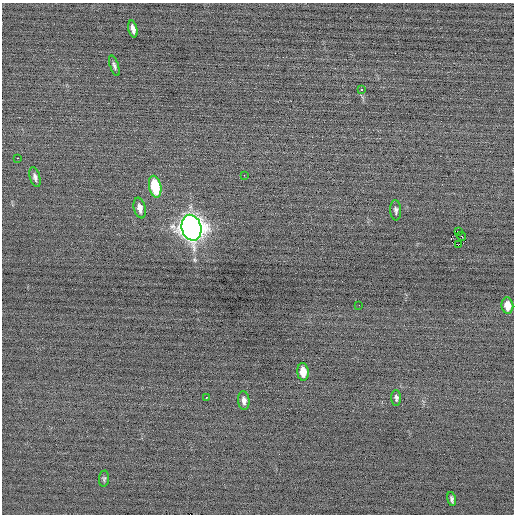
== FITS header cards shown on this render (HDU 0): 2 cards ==
NAXIS1  =                  512 / Axis length
NAXIS2  =                  512 / Axis length

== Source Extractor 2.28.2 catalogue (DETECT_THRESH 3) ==
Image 512 x 512 px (HDU 0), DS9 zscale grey, 1 PNG px = 1 image px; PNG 516 x 516 px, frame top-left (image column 1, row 512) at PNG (2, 3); each listed source drawn as its Kron ellipse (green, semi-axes under 4 px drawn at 4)
Background -0.0676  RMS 0.68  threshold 2.04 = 3 sigma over >= 5 px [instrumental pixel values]
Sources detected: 21; all 21 listed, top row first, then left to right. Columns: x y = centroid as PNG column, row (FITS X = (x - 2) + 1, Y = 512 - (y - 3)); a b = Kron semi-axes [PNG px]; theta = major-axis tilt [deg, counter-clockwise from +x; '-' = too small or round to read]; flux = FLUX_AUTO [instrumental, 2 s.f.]
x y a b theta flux
133 29 8 4 -76 250
114 66 11 4 -71 120
361 89 3 3 - 200
17 158 2 2 - 160
244 175 2 2 - 87
35 177 10 5 -74 150
155 187 11 6 -78 2300
140 208 10 6 -77 290
396 210 10 5 -86 140
191 228 13 10 -74 46000
459 231 4 2 - 1200
461 236 4 3 - 41
458 245 3 2 - 2500
359 305 2 2 - 21
507 306 8 6 -83 480
303 372 9 5 -86 630
206 397 2 2 - 360
396 398 8 5 -86 120
244 400 9 5 -85 210
104 479 8 5 83 83
452 499 7 4 -77 110